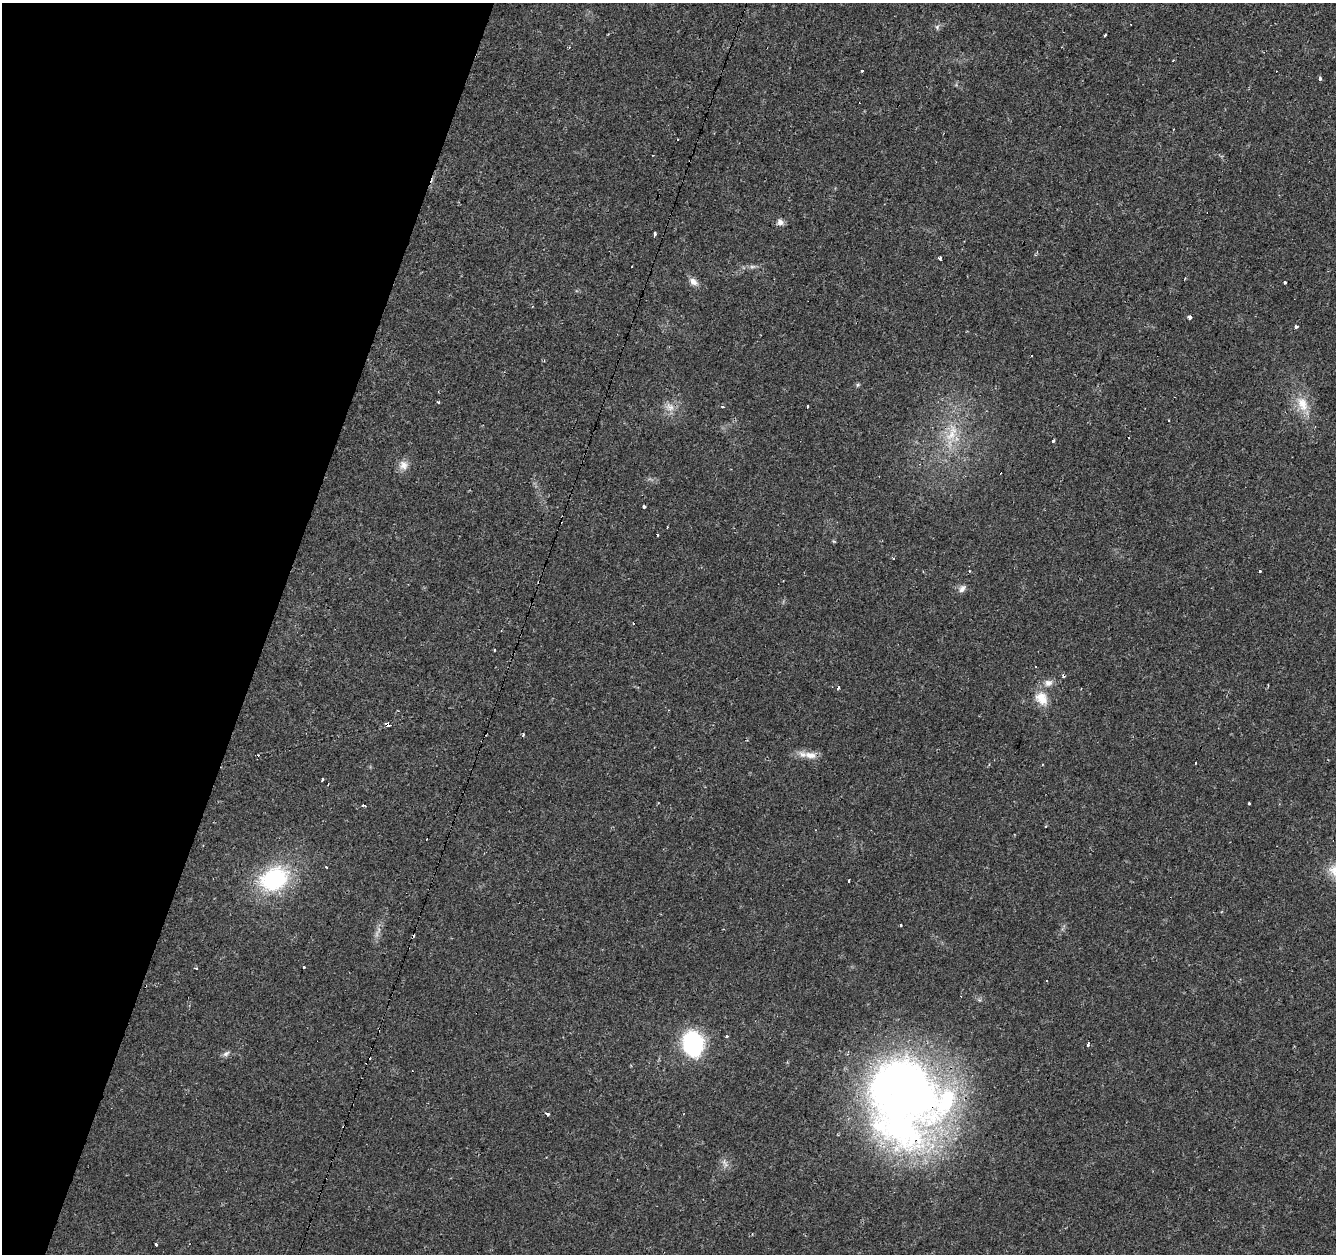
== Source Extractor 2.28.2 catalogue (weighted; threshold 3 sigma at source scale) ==
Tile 9 of 4 x 4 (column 1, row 3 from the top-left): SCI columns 1-1334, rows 1466-2717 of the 5339 x 5500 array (HDU 1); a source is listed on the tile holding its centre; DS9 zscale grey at full resolution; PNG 1338 x 1256 px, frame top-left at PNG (2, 3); no overlay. Shown black and unused: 20% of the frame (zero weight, under 2 of 3 exposures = <1% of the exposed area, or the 3 px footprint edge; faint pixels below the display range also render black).
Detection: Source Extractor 2.28.2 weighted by HDU 2 'WHT'; one run over the whole footprint, this tile lists its part. Background 0.0241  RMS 0.0034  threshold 0.0151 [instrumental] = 3 sigma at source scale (4.5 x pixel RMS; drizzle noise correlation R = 1.50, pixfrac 1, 0.0396/0.0396 arcsec/px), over >= 5 px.
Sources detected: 77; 1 too faint to see at this stretch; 1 inside a brighter object's white glare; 22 cosmic-ray / hot-pixel residue — not listed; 1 inside a brighter listed object's ellipse — not listed separately; the other 52 listed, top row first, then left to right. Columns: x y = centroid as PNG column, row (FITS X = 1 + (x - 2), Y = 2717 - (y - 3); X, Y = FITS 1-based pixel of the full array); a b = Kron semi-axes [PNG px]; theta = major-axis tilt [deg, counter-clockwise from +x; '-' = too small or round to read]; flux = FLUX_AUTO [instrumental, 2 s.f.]
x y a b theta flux
937 27 7 6 - 0.74
1105 35 4 3 - 1.3
1173 60 3 2 - 0.38
862 71 3 3 - 1.6
1319 78 3 3 - 2.1
780 222 9 8 - 1.5
654 235 4 3 - 2.3
940 258 3 3 - 1.5
752 266 9 4 13 0.91
693 282 11 7 -30 2
1285 283 3 3 - 2.4
1190 317 3 3 - 17
1296 327 4 3 - 1.1
857 385 6 4 88 0.47
438 402 3 3 - 0.49
1302 404 23 15 -63 7
807 406 3 3 - 1.3
670 407 13 10 -19 2.8
723 407 5 3 - 0.56
952 433 31 12 64 9.6
1053 441 3 3 - 1.3
403 465 13 12 - 2.7
644 506 4 3 - 0.47
658 535 4 2 - 0.25
893 559 3 2 - 0.47
1259 571 3 3 - 1.7
962 589 11 7 53 1.5
494 650 3 3 - 0.75
1048 683 12 9 21 2.2
838 688 4 3 - 1.8
1042 698 19 14 -49 5.7
388 724 5 4 - 2.6
523 735 4 3 - 0.75
810 755 19 9 -10 3.6
1042 765 3 2 - 0.3
322 779 3 3 - 1.5
328 784 3 2 - 0.26
1249 803 3 3 - 1.1
364 805 6 2 -19 0.33
326 867 3 2 - 0.7
274 879 35 26 28 33
848 881 4 3 - 2.2
900 925 3 3 - 1.6
304 967 3 3 - 0.9
196 968 3 3 - 1.1
726 1036 3 3 - 1.2
693 1043 23 18 -79 36
1088 1044 4 3 - 1.8
226 1054 10 6 32 1.2
908 1088 89 65 -86 300
548 1114 3 3 - 2.9
156 1245 3 3 - 3.3
Overlapping masked pixels (flux is a lower limit): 2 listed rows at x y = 388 724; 908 1088